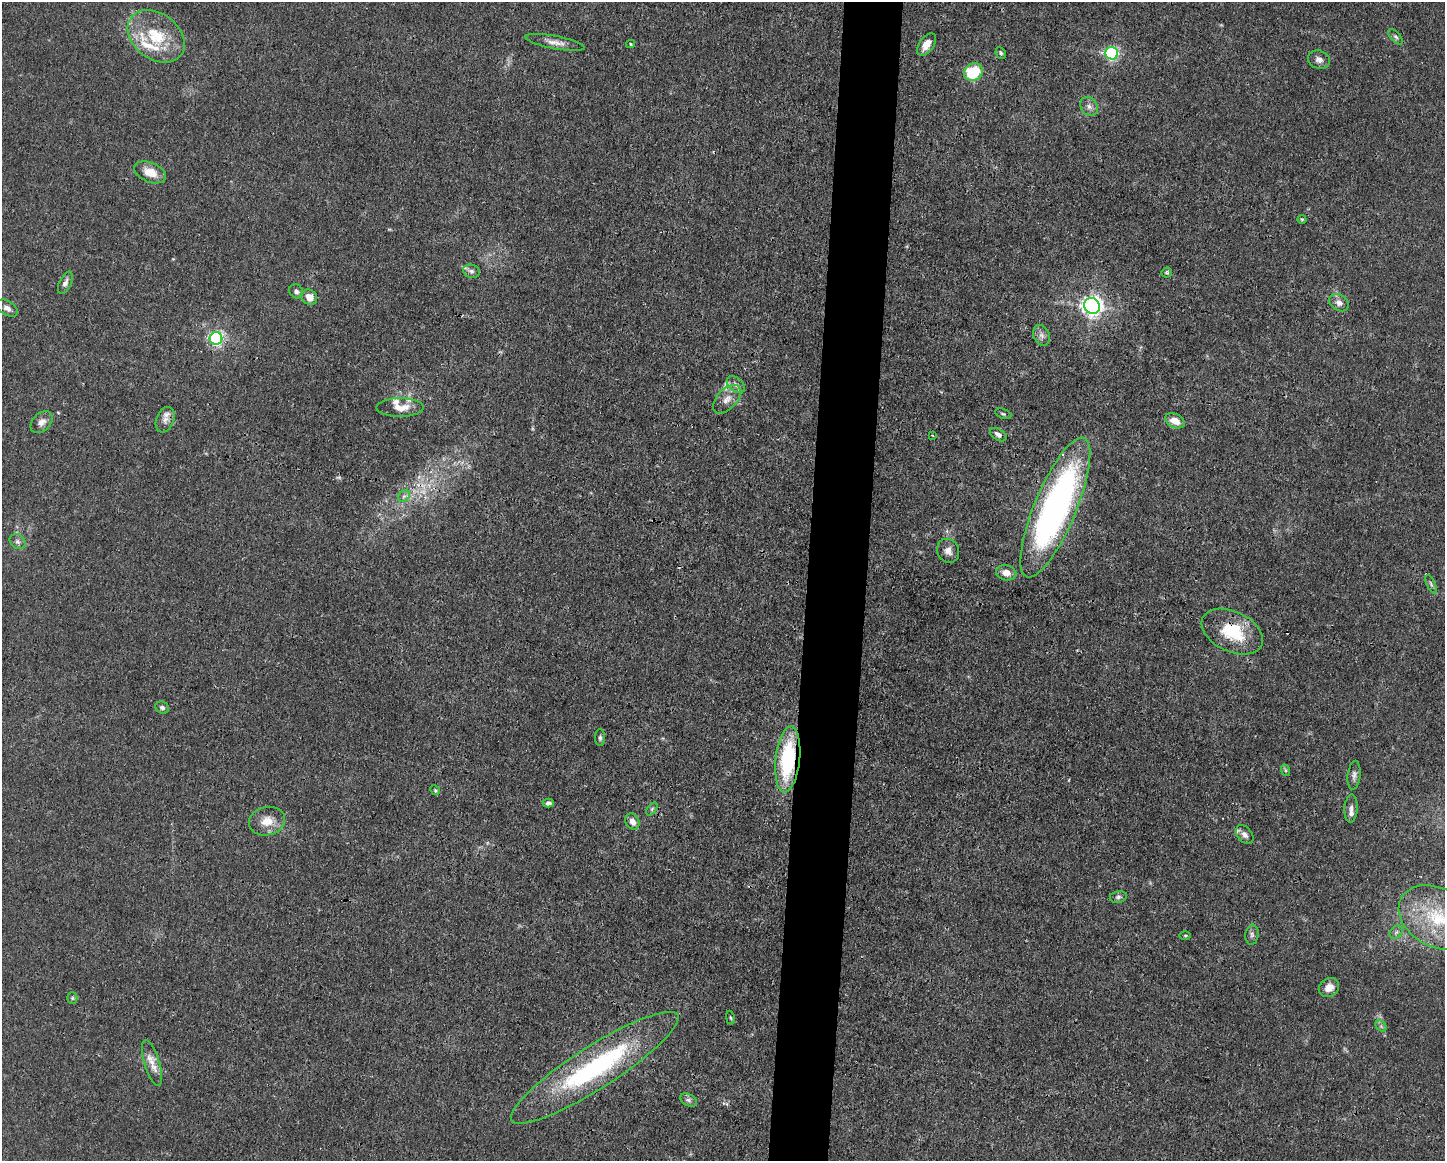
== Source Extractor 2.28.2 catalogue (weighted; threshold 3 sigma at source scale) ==
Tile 5 of 3 x 4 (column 2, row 2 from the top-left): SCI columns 1554-2996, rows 2318-3476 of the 4661 x 4634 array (HDU 1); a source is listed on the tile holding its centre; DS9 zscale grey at full resolution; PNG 1447 x 1163 px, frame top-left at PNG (2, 2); each listed source drawn as its Kron ellipse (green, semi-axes under 4 px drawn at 4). Shown black and unused: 4% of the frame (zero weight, under 3 of 4 exposures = <1% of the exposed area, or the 3 px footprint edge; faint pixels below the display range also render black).
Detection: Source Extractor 2.28.2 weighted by HDU 2 'WHT'; one run over the whole footprint, this tile lists its part. Background 0.0161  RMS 0.0025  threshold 0.0115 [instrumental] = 3 sigma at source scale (4.5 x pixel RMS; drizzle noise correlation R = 1.50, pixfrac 1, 0.05/0.05 arcsec/px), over >= 5 px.
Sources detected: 74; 2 too faint to see at this stretch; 1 inside a brighter object's white glare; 1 cosmic-ray / hot-pixel residue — neither listed nor drawn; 8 inside a brighter listed object's ellipse — not listed separately; the other 62 listed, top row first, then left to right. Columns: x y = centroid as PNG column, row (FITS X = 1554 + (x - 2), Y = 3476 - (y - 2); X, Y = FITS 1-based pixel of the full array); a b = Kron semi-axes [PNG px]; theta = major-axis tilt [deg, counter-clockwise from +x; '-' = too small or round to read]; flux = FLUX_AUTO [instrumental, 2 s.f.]
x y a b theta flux
156 36 31 23 -37 12
1396 37 9 4 -46 0.6
555 42 30 6 -11 2.3
630 44 4 4 - 0.29
926 44 13 7 55 2.5
1001 53 6 5 - 0.45
1112 53 6 6 - 50
1319 60 11 9 -20 1.3
973 72 10 8 29 12
1089 106 10 8 -56 1.3
150 172 17 9 -22 3.9
1302 219 4 4 - 0.29
471 271 8 6 -18 0.89
1167 273 5 4 - 0.39
65 283 12 6 65 1.1
296 291 7 6 - 0.81
309 297 8 7 - 2.6
1339 303 10 8 -34 1.5
1092 306 8 7 - 160
7 308 11 7 -32 1.3
1042 335 11 8 -68 1.2
216 338 6 6 - 66
736 385 10 6 -39 1.2
727 399 17 10 47 2.6
400 408 23 9 0 3
1003 414 8 5 -20 0.46
165 420 13 8 67 1.6
1175 421 10 7 -25 2.7
41 422 13 9 45 1.6
932 435 3 2 - 0.19
998 435 9 5 -32 1
404 496 7 5 43 0.68
1055 507 75 21 67 99
18 542 8 6 -36 0.81
948 551 12 10 -63 1.8
1006 573 10 7 -12 2
1431 584 10 4 -64 0.56
1232 632 32 20 -25 12
162 708 7 5 -24 0.66
600 738 8 5 90 0.55
788 759 33 12 84 24
1285 770 6 4 -71 0.35
1354 775 14 6 83 1.1
435 790 5 4 - 0.34
548 803 5 4 - 0.77
1351 808 14 6 87 1.2
652 809 7 4 54 0.44
267 821 18 14 14 3.9
632 822 8 6 -61 2.1
1245 835 11 7 -50 1.4
1118 897 8 5 10 0.66
1437 917 41 29 -28 20
1396 932 7 5 45 0.64
1185 935 5 3 - 0.29
1252 935 10 6 82 0.83
1329 988 11 9 35 2.1
72 998 5 5 - 0.38
730 1018 7 3 -80 0.32
1381 1026 6 4 -46 0.42
152 1063 24 7 -73 2.8
595 1068 98 21 32 45
688 1100 9 5 -27 0.78
Overlapping masked pixels (flux is a lower limit): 3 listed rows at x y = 1055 507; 1232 632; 788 759
Isophote crosses this tile's border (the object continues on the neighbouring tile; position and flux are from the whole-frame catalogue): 1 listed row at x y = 1437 917